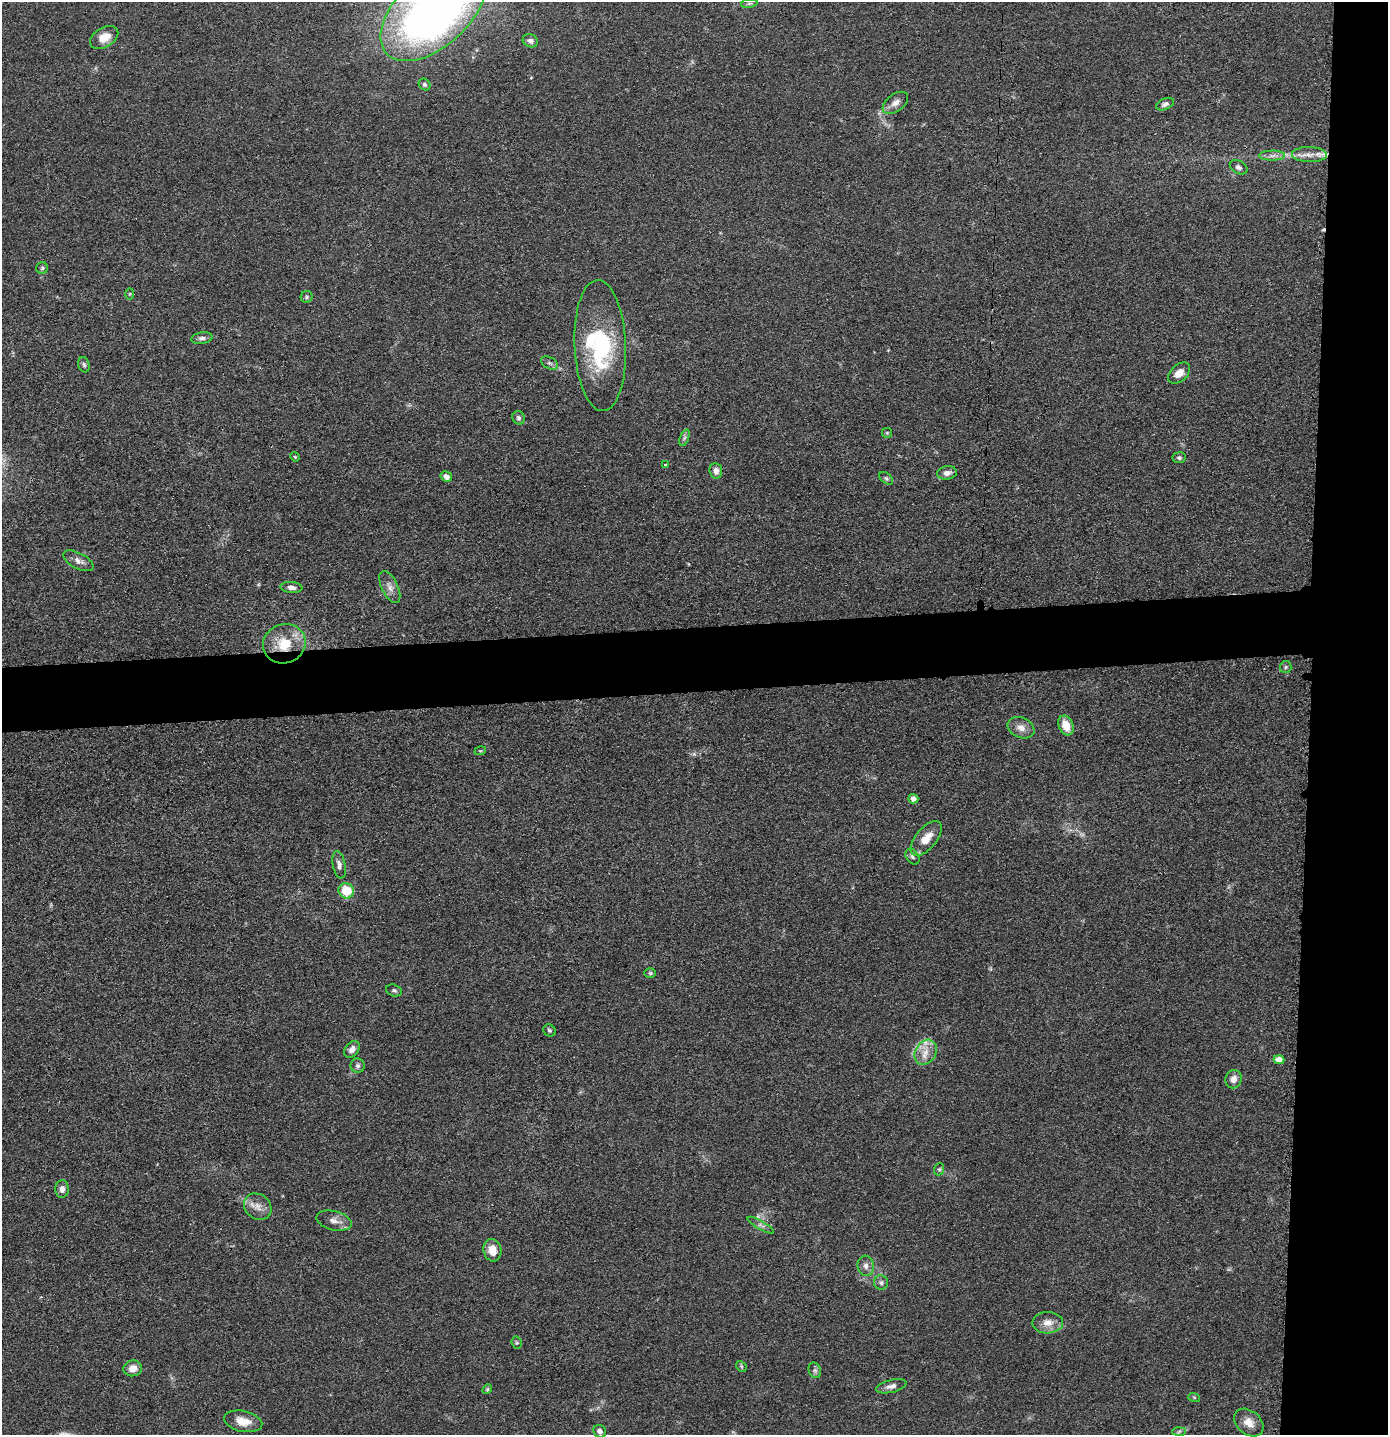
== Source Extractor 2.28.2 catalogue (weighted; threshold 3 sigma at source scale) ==
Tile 6 of 3 x 3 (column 3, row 2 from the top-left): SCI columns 2842-4227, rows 1447-2879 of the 4299 x 4322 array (HDU 1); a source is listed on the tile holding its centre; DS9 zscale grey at full resolution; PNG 1390 x 1437 px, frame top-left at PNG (2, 2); each listed source drawn as its Kron ellipse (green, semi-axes under 4 px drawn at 4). Shown black and unused: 10% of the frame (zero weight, under 3 of 4 exposures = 2% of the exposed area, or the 3 px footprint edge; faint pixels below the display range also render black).
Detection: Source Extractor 2.28.2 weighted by HDU 2 'WHT'; one run over the whole footprint, this tile lists its part. Background 0.0726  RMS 0.0063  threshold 0.0285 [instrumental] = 3 sigma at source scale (4.5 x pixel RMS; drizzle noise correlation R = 1.50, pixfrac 1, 0.05/0.05 arcsec/px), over >= 5 px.
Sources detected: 73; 1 too faint to see at this stretch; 1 inside a brighter object's white glare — neither listed nor drawn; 2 inside a brighter listed object's ellipse — not listed separately; the other 69 listed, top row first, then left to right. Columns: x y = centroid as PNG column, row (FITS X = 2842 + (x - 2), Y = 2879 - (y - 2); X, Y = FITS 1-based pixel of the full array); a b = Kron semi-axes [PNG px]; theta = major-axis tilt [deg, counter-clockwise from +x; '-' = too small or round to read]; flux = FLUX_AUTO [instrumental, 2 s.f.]
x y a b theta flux
749 3 8 4 8 1.2
433 10 64 36 42 460
104 37 15 9 31 8.5
530 41 8 6 -25 2.4
425 84 6 5 - 1.2
895 103 15 8 37 4.1
1165 104 9 5 22 2.3
1309 154 17 7 -1 5.7
1272 156 13 5 1 2.9
1239 167 9 6 -28 2.1
42 268 6 5 - 1.2
130 294 6 4 88 0.81
307 297 6 6 - 1.2
202 338 10 6 9 2.2
600 346 66 25 -87 62
549 363 9 5 -26 1.6
84 365 8 5 -72 1.4
1179 373 13 8 41 6.5
519 418 7 6 - 1.6
887 433 5 5 - 0.78
684 438 9 4 71 1.4
295 457 5 4 - 0.63
1179 458 7 5 8 1.2
665 465 3 3 - 2.8
716 471 8 6 -83 3.5
947 473 10 6 10 3.3
446 476 6 5 - 3.3
886 478 8 5 -41 1.2
78 561 17 7 -28 4
291 587 11 5 -6 2.9
390 587 17 8 -64 4.4
284 644 22 19 22 20
1286 667 6 5 - 1.2
1066 726 10 7 -67 9.3
1021 728 14 10 -23 5.1
480 751 6 3 17 0.66
913 799 5 4 - 3.6
926 838 21 10 50 10
912 857 9 6 -53 1.6
339 865 14 6 -79 2.9
346 891 8 7 - 17
650 973 6 5 - 0.93
394 990 8 6 -15 1.5
549 1030 6 5 - 1.1
352 1049 9 6 51 3.5
926 1052 13 10 59 6.9
1279 1060 5 4 - 6.9
358 1066 7 7 - 1.8
1234 1079 9 8 - 4.8
939 1169 6 5 - 1
62 1189 9 7 89 3
258 1207 15 12 -39 5.9
334 1221 18 9 -14 4.9
761 1225 15 4 -30 2.1
492 1250 11 9 -78 8
866 1266 10 8 -82 3.1
881 1282 7 7 - 1.7
1048 1323 15 11 1 6.5
517 1343 6 5 - 0.96
741 1366 6 4 -47 0.95
133 1368 9 8 - 5.4
815 1370 8 6 -70 1.6
891 1386 15 6 13 3.4
487 1389 5 4 - 0.78
1194 1397 6 4 -19 0.76
243 1421 19 10 -12 8.8
1249 1423 16 11 -41 6.8
600 1431 7 6 - 2.4
1179 1431 7 4 3 1
Overlapping masked pixels (flux is a lower limit): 1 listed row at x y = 284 644
Isophote crosses this tile's border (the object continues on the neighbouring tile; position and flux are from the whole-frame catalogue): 1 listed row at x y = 433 10